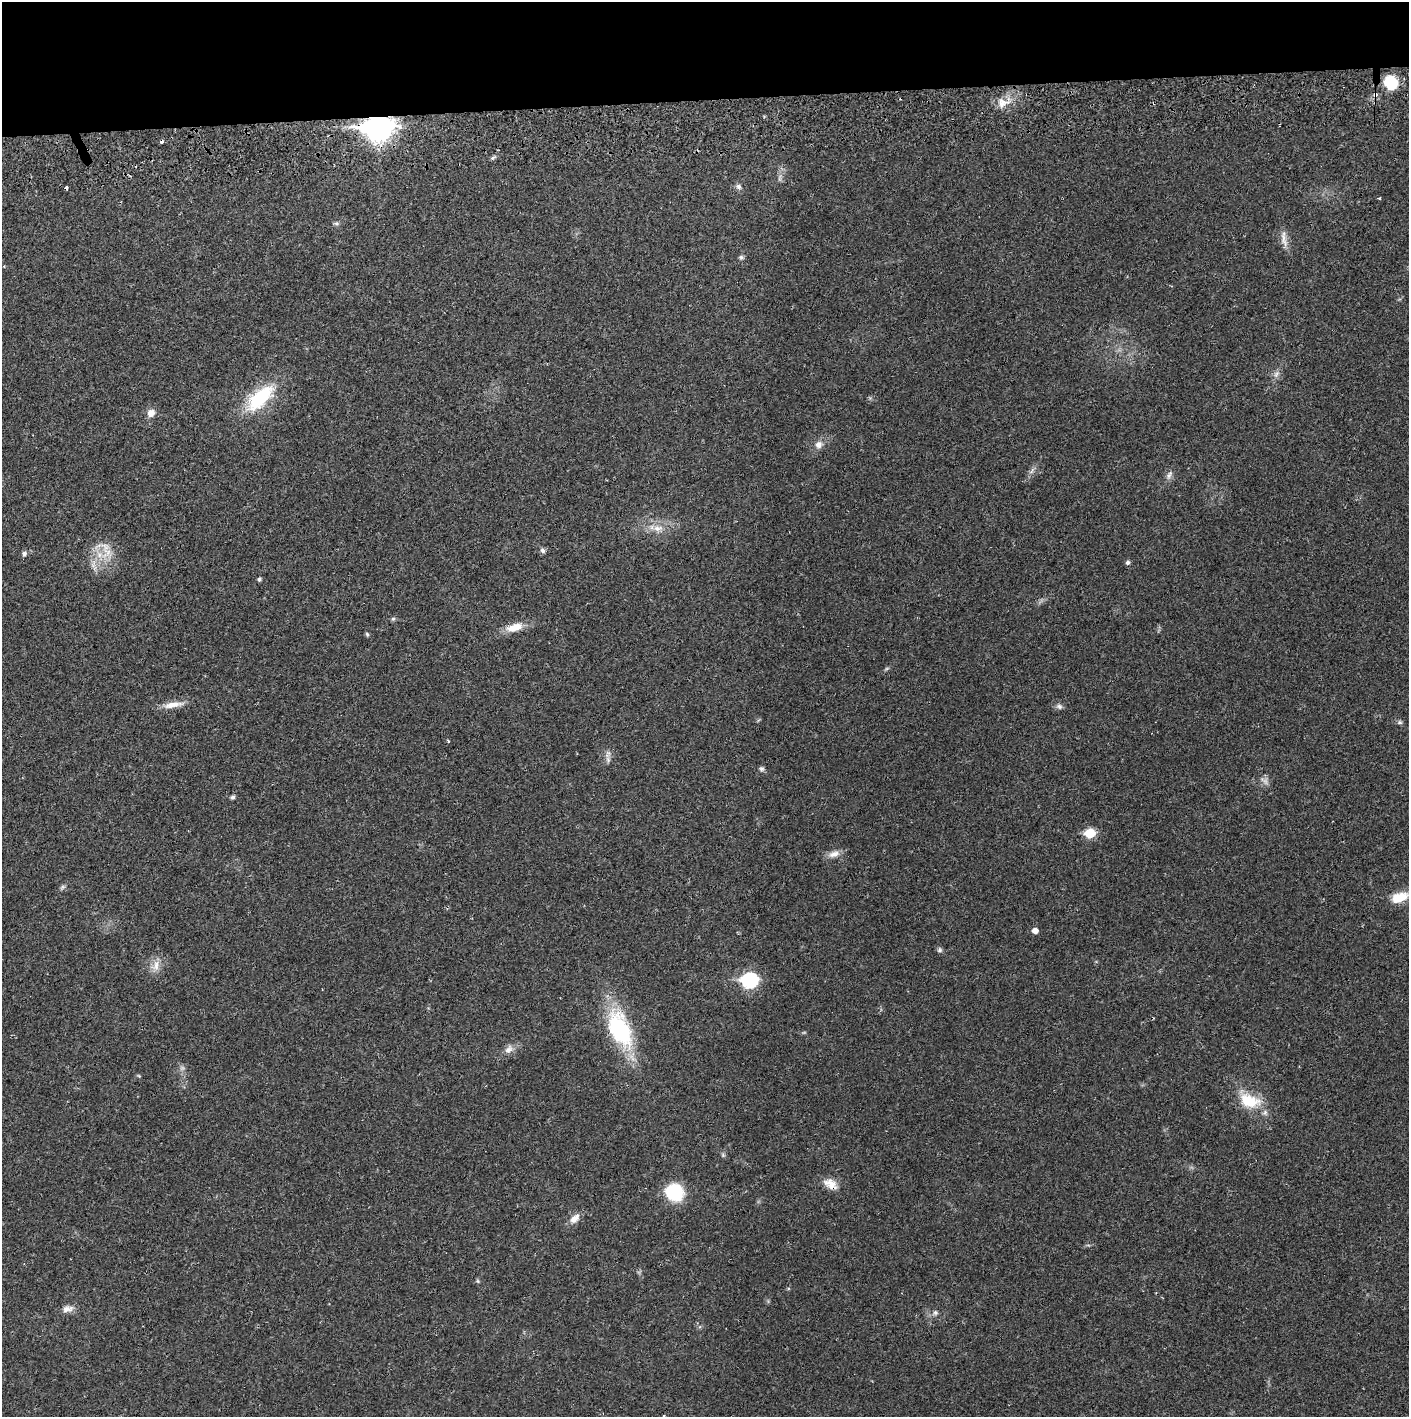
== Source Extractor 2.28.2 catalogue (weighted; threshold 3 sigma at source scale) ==
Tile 2 of 3 x 3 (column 2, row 1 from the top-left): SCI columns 1411-2817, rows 2887-4301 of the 4230 x 4359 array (HDU 1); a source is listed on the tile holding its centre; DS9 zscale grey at full resolution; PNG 1411 x 1419 px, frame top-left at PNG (2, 2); no overlay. Shown black and unused: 7% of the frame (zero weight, under 2 of 3 exposures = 3% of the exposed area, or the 3 px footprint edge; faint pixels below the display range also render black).
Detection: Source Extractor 2.28.2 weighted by HDU 2 'WHT'; one run over the whole footprint, this tile lists its part. Background 0.0216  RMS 0.0034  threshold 0.0155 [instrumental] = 3 sigma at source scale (4.5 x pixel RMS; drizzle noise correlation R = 1.50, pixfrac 1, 0.05/0.05 arcsec/px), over >= 5 px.
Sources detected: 56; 2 too faint to see at this stretch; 2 cosmic-ray / hot-pixel residue — not listed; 2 inside a brighter listed object's ellipse — not listed separately; the other 50 listed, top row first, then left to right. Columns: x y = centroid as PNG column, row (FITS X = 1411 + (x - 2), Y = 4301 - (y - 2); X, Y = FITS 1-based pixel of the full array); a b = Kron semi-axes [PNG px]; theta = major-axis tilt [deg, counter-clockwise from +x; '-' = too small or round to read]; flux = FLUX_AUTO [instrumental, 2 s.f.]
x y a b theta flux
1391 82 16 15 - 8.5
1002 103 16 13 14 4.3
378 128 12 8 3 340
493 157 7 4 20 0.64
738 186 8 7 - 1.2
1379 198 4 3 - 0.45
336 223 7 5 0 0.74
1284 239 27 7 -83 2.8
741 257 6 6 - 0.68
1276 374 11 7 60 1.5
260 398 45 20 43 19
151 413 8 8 - 2.6
819 445 10 9 - 2.1
1032 471 11 5 55 1.2
1169 475 14 6 66 1.5
658 528 16 9 3 3.5
543 550 8 6 -47 0.89
108 552 25 19 -5 8.1
24 554 8 5 75 0.91
1128 562 5 5 - 0.84
259 579 4 4 - 0.73
393 619 6 5 - 0.56
514 627 23 10 17 5.2
367 634 6 4 -46 0.47
887 668 6 4 19 0.47
173 705 28 7 9 3.8
1059 706 9 7 -12 1.1
1400 722 7 5 -1 0.7
448 741 4 3 - 0.34
608 754 13 7 79 1.7
761 769 7 6 - 0.8
233 797 5 4 - 0.89
1090 833 6 6 - 14
834 854 16 9 17 2.5
63 887 8 5 36 0.71
1399 897 19 10 19 7.6
1035 931 5 5 - 2.5
940 950 7 6 - 0.74
155 966 16 10 70 3.4
750 980 8 7 - 58
619 1029 45 23 -67 35
509 1049 13 9 35 2.3
1249 1101 30 17 -19 11
723 1155 6 4 -47 0.55
831 1184 19 11 -36 4.1
674 1193 17 15 -27 20
575 1218 15 9 44 2.8
478 1281 6 4 -88 0.46
68 1309 16 9 12 2.3
935 1313 7 7 - 0.98
Overlapping masked pixels (flux is a lower limit): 2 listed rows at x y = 378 128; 831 1184